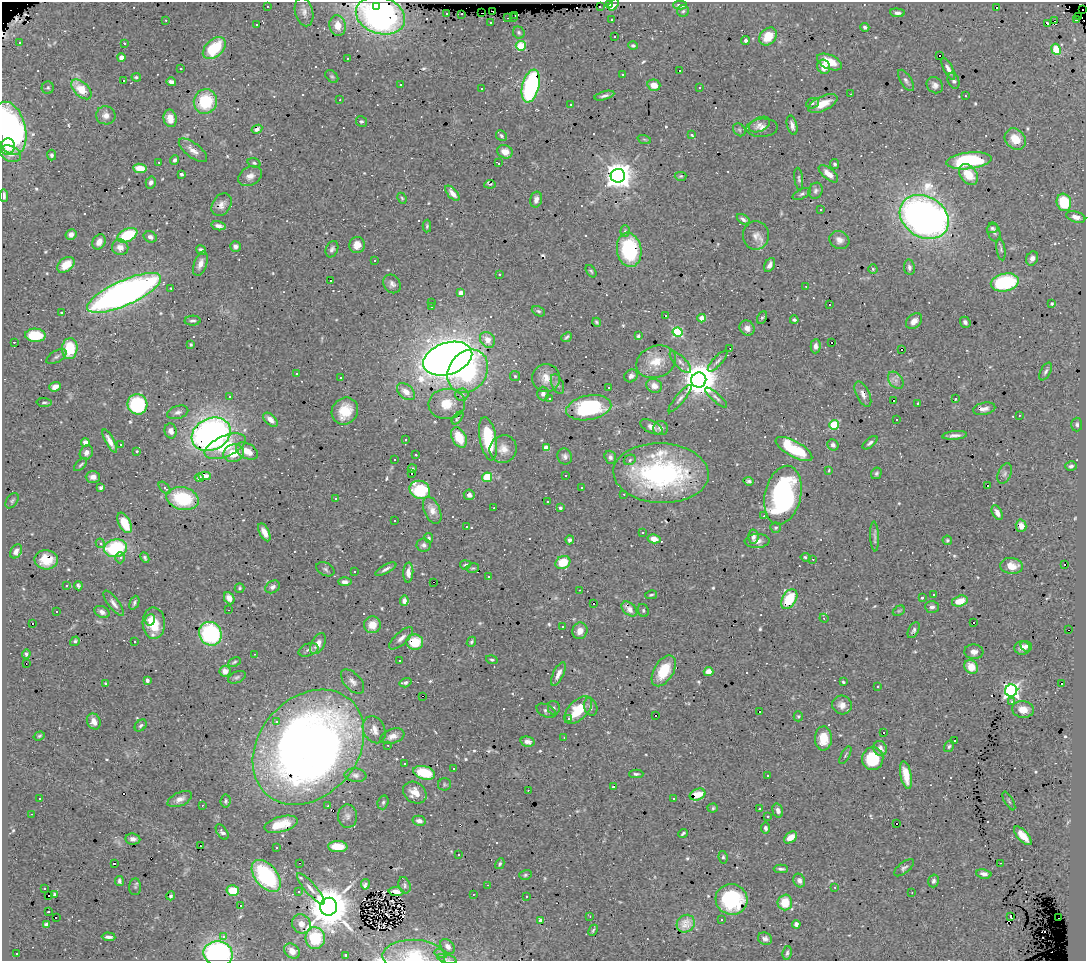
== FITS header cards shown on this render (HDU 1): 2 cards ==
NAXIS1  =                 1084
NAXIS2  =                  959

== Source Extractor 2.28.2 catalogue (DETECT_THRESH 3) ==
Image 1084 x 959 px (HDU 1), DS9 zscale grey, 1 PNG px = 1 image px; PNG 1088 x 963 px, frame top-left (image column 1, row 959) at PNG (2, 2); each listed source drawn as its Kron ellipse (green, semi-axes under 4 px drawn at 4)
Background 0.862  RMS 0.031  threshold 0.0935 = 3 sigma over >= 5 px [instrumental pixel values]
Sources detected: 700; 1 with non-positive FLUX_AUTO (blend fragments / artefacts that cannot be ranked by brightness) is neither listed nor drawn; of the other 699, the 500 brightest by FLUX_AUTO listed and drawn (199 fainter detections omitted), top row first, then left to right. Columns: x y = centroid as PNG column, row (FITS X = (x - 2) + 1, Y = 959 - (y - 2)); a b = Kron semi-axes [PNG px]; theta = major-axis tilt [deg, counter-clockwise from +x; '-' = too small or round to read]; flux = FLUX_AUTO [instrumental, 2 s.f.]
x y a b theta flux
610 4 3 3 - 110
614 5 7 3 54 13
680 5 6 4 2 4.8
267 6 3 2 - 3.7
376 6 3 3 - 17
600 7 3 2 - 7.4
997 8 3 2 - 3
1082 9 2 2 - 130
492 11 2 2 - 14
683 11 6 5 - 3.1
304 12 15 9 -75 13
482 13 3 2 - 22
897 13 7 4 -5 7.7
447 14 3 3 - 18
462 14 3 2 - 15
380 15 25 18 -18 640
515 15 2 2 - 14
1079 16 2 2 - 11
508 18 3 2 - 16
513 18 3 2 - 13
612 19 3 3 - 18
166 20 3 3 - 5.7
1076 20 4 3 - 53
1054 21 3 2 - 96
491 23 3 3 - 5
1048 24 4 3 - 130
257 25 3 3 - 14
338 26 10 8 -82 26
865 27 4 3 - 4.4
519 33 6 5 - 3.8
768 36 10 7 47 40
615 37 3 3 - 26
745 41 4 3 - 6.9
19 42 3 3 - 6.8
124 43 3 3 - 18
633 45 5 4 - 3.8
521 46 5 4 - 91
214 48 13 8 42 100
1056 49 5 4 - 56
939 55 3 3 - 49
121 57 4 4 - 12
347 58 3 2 - 7.6
829 62 13 7 -23 35
824 67 7 6 - 21
181 69 3 3 - 29
948 69 12 4 -62 12
680 71 3 2 - 3.4
623 75 3 3 - 4.5
332 76 7 5 -47 4
136 77 5 4 - 3.6
906 80 12 5 -58 6.7
123 81 3 3 - 81
954 81 8 5 -70 6.3
171 82 5 4 - 8.1
401 84 3 3 - 23
654 85 6 5 - 18
935 85 9 7 -42 9.6
531 86 17 8 75 290
700 87 3 2 - 2.9
48 88 6 6 - 3.6
81 89 12 7 -44 49
482 89 3 2 - 5.8
850 94 3 2 - 4.6
604 96 10 4 15 7
965 96 3 2 - 4.5
340 100 3 2 - 5.3
205 101 12 11 - 100
812 103 6 5 - 4.4
570 104 3 3 - 3.9
823 104 16 7 25 34
106 115 10 9 - 14
170 118 9 6 -79 19
361 121 5 5 - 3.5
760 125 11 7 25 10
792 125 10 5 -75 11
10 128 27 15 -76 480
762 128 16 9 3 13
257 129 5 4 - 8.2
739 130 7 5 -45 4.3
692 135 4 3 - 11
501 136 6 5 - 4.1
644 139 7 4 -19 3.5
1015 139 11 9 -44 36
8 146 8 7 - 15
193 150 17 7 -38 18
505 152 8 6 -23 20
10 154 11 7 -21 16
51 155 5 4 - 5.1
175 160 5 4 - 4.6
969 161 23 8 6 170
159 162 3 3 - 3.6
254 163 7 4 -15 4
499 163 3 2 - 17
835 164 5 4 - 4.5
140 168 7 4 -8 35
181 174 3 3 - 5.2
828 174 12 5 -40 22
968 175 11 8 -53 43
250 176 12 9 30 14
618 176 7 7 - 2900
681 176 6 4 2 3.2
799 179 11 4 -82 4.9
151 182 6 5 - 6.8
490 184 5 3 - 2.9
816 191 8 7 - 6.1
452 193 9 4 -49 5.7
802 194 10 5 25 5.3
4 195 6 3 -87 8.4
402 198 6 4 -66 3
536 199 8 6 76 11
1064 202 9 7 -74 94
222 205 12 9 58 13
821 210 3 3 - 7.4
924 217 26 20 -32 1400
1076 217 10 5 -17 15
743 219 7 4 -34 6.4
218 226 7 4 -12 7.6
427 226 6 4 89 3.4
992 228 6 4 20 4.6
625 231 6 4 87 4.6
994 232 9 6 -75 6.8
71 234 5 5 - 11
127 235 11 6 26 100
756 235 14 13 - 18
150 237 7 5 -27 7.3
839 240 10 9 - 13
99 242 8 6 60 16
357 245 8 7 - 19
235 246 5 5 - 8.3
120 247 8 7 - 18
332 249 8 6 67 6.4
1001 249 11 4 -81 4.3
201 250 5 3 - 5.6
629 250 17 12 -81 180
1032 258 7 5 63 12
375 260 3 3 - 24
200 264 13 6 70 15
66 265 10 6 38 36
770 265 7 5 63 11
909 267 8 5 -82 6.4
873 269 4 4 - 2.9
591 271 7 4 -54 3.3
499 274 3 2 - 3.7
330 280 3 3 - 16
1005 282 14 9 12 200
392 284 10 8 -57 9.5
806 286 3 2 - 4.1
171 288 3 3 - 2.9
124 293 40 12 24 1300
461 293 4 4 - 18
432 303 3 2 - 4.1
1052 303 3 3 - 4.7
829 305 3 2 - 4.4
431 307 3 2 - 4.4
538 311 7 4 -26 4
62 313 3 3 - 6.4
666 316 3 2 - 6.6
762 317 6 4 61 3.5
702 318 4 4 - 32
794 320 4 3 - 4.4
193 321 8 5 4 5.9
914 321 9 6 42 14
597 322 4 3 - 3.1
965 322 6 5 - 5.2
747 328 8 7 - 13
678 332 5 4 - 190
35 335 10 7 -2 78
638 336 4 3 - 3.5
566 337 6 3 41 4
487 340 8 7 - 18
14 342 3 2 - 5.1
832 343 3 3 - 40
191 345 4 4 - 2.9
816 346 7 5 89 8.9
730 348 3 2 - 4.1
70 349 10 8 85 79
902 349 3 2 - 6.7
56 357 11 5 30 5.8
448 359 25 16 18 4200
718 361 13 4 47 6.7
656 362 20 15 20 47
680 362 14 5 -46 10
468 371 23 19 54 190
1046 372 9 5 62 5.8
296 374 3 3 - 47
515 376 5 5 - 3.3
631 376 7 6 - 8.6
341 378 3 3 - 3.6
546 378 14 13 - 26
699 380 7 7 - 5500
896 380 9 6 -51 8.9
557 384 10 5 -66 6.3
654 386 8 6 -24 16
55 387 6 4 21 15
609 387 3 2 - 6.3
406 392 10 6 -41 22
543 393 7 6 - 9.4
863 394 14 6 -64 13
462 395 6 6 - 4.4
230 397 3 3 - 31
716 397 14 4 -42 5.9
549 398 4 4 - 3.3
680 399 17 4 51 8.1
956 399 3 2 - 4.8
893 401 3 3 - 11
44 402 7 3 -3 3.6
918 403 3 3 - 33
137 404 10 10 - 160
447 404 18 15 5 43
589 408 23 12 11 190
984 409 11 6 12 11
345 411 14 12 51 51
178 412 11 6 17 8.7
1019 415 3 2 - 3.9
458 418 7 4 50 4.9
896 419 3 3 - 5.7
271 420 8 5 -44 17
834 425 5 4 - 130
1077 425 7 5 -89 4.6
651 427 12 6 -26 11
660 428 7 7 - 9.2
171 431 7 6 - 10
211 434 20 16 26 910
955 435 12 4 5 9.7
459 437 11 7 -63 55
488 439 22 8 -80 120
405 440 3 2 - 3.2
110 441 13 4 -62 16
85 442 4 4 - 14
870 443 9 4 40 6
121 445 3 3 - 7.1
833 445 6 5 - 8.3
225 446 22 10 24 79
546 448 4 4 - 42
503 449 14 13 - 24
794 449 20 7 -29 130
137 451 3 3 - 38
247 451 12 7 -28 28
86 452 7 6 - 9.1
234 453 10 8 19 51
416 455 3 3 - 7.7
565 456 8 7 - 7.4
610 457 6 6 - 5.8
395 459 3 3 - 44
630 460 6 5 - 3.9
81 465 8 3 44 3.3
1071 466 6 5 - 5.6
412 469 4 3 - 3.6
829 471 3 3 - 5.1
661 473 48 30 -3 410
876 473 6 5 - 4.3
411 474 3 3 - 9.5
1005 474 11 6 65 7.3
566 475 3 3 - 28
205 476 6 4 2 10
93 477 7 6 - 13
487 477 5 5 - 110
199 478 4 4 - 6.7
749 481 5 4 - 4.8
987 486 3 2 - 8.5
582 487 3 3 - 13
101 488 4 3 - 4.4
165 488 7 4 -46 5.5
420 490 10 9 - 100
624 494 3 2 - 3.2
469 495 5 5 - 9.7
783 495 30 18 77 400
183 499 16 11 -14 130
335 499 3 3 - 3.9
12 501 8 5 55 4.7
548 501 3 3 - 62
494 508 3 2 - 10
560 508 3 3 - 6.4
432 510 14 8 -67 21
997 513 8 4 -63 14
764 516 3 2 - 12
394 521 3 2 - 3.6
124 523 11 6 -63 45
1021 526 6 5 - 17
466 527 3 3 - 9.4
776 528 5 5 - 3.7
264 532 10 5 -63 18
642 533 3 2 - 3.6
875 536 15 4 -87 7.5
753 537 7 5 87 7.8
429 538 5 4 - 4
654 539 6 4 -13 15
570 540 4 4 - 6
947 540 5 4 - 3.2
757 541 12 7 3 14
100 543 5 4 - 6.2
424 545 7 6 - 7.5
116 548 11 9 11 150
16 551 7 5 63 8.8
805 557 5 4 - 5.1
120 558 5 4 - 5.2
145 558 6 4 -65 4.2
813 559 3 2 - 5
46 560 12 9 -3 40
563 562 7 6 - 49
1065 564 3 3 - 48
465 565 5 4 - 4.1
1012 566 11 8 -7 27
473 568 6 4 14 3.2
325 569 9 6 -27 5.9
386 569 12 4 28 7.5
354 571 3 3 - 3.6
408 573 10 5 87 16
488 577 4 3 - 4.1
345 582 7 4 0 7.6
433 582 3 2 - 120
67 585 4 3 - 4
78 586 5 3 - 4
273 587 8 5 31 7
240 588 5 5 - 3
580 590 3 2 - 6.5
651 595 6 3 13 3.2
934 595 3 3 - 5.6
229 598 6 5 - 19
922 598 3 3 - 33
789 599 11 7 59 80
404 601 5 4 - 9.8
960 601 8 5 15 34
114 603 15 5 -53 11
134 603 7 4 66 4.7
593 603 3 2 - 19
932 607 7 6 - 7.6
629 609 9 6 -41 5.5
229 610 2 2 - 5.1
643 610 7 5 -65 4.5
899 611 6 4 29 3.2
56 612 3 3 - 120
102 612 8 5 -28 9
824 618 5 4 - 3.2
150 620 6 5 - 19
32 623 3 3 - 18
154 623 16 11 -87 51
973 623 3 3 - 53
372 625 8 8 - 27
563 626 3 3 - 12
914 630 9 5 61 5.8
1069 630 3 2 - 19
580 631 8 7 - 19
210 634 12 11 - 240
401 638 15 6 42 12
75 641 5 4 - 4.4
134 641 3 3 - 27
415 642 8 7 - 57
471 642 5 4 - 4
318 644 11 6 62 18
1026 646 6 5 - 6.8
1022 648 7 7 - 12
308 650 10 6 20 8.1
974 652 9 7 -4 11
26 654 5 3 - 5
254 654 3 2 - 3.8
399 660 3 3 - 5.2
492 660 6 4 -17 3.6
234 662 7 3 26 3.1
26 664 3 2 - 3.1
971 667 7 6 - 34
225 671 5 5 - 17
664 671 17 9 59 66
708 672 5 4 - 19
558 674 13 5 64 14
237 677 9 5 24 4.9
147 680 3 3 - 8.9
353 682 14 8 -47 12
843 682 3 3 - 3.1
406 683 6 4 17 6.2
1061 683 3 3 - 11
106 684 3 3 - 4.8
878 686 3 3 - 4.1
1011 690 6 6 - 720
422 696 3 2 - 78
1012 702 3 3 - 5.8
842 705 10 9 - 16
591 707 9 6 -72 6.1
554 708 7 6 - 5.6
1023 709 11 8 -7 22
578 710 17 9 45 68
546 711 10 6 -27 6.1
760 712 3 3 - 4.8
656 715 3 3 - 44
798 716 5 4 - 3.2
568 719 3 3 - 8.5
276 721 4 4 - 7
94 722 8 6 -63 17
141 725 7 5 45 4.7
374 730 14 10 -64 19
883 733 3 3 - 45
39 736 6 4 18 3
392 736 12 7 19 14
564 737 3 2 - 4.8
823 739 12 8 88 43
954 740 3 3 - 12
528 742 7 5 -13 8.7
388 745 3 2 - 3.4
949 746 6 5 - 4
308 747 63 49 49 2100
880 748 7 6 - 14
845 755 10 4 62 3.5
873 759 11 10 - 77
404 764 3 2 - 3.7
454 769 3 2 - 3.4
424 773 11 6 -15 77
636 774 7 4 0 4.1
355 775 11 7 -6 8.5
906 775 14 5 -78 34
767 776 3 2 - 3.4
444 784 6 6 - 3.7
614 787 3 3 - 57
528 790 3 2 - 3.4
415 793 12 10 -36 26
698 794 8 5 22 30
40 798 3 3 - 14
180 799 13 7 23 12
674 799 3 3 - 5.7
226 801 6 5 - 3.8
1009 801 10 3 -60 3.5
383 802 7 5 72 4.2
202 805 3 2 - 4.2
328 806 3 2 - 5.3
713 808 5 4 - 3.6
759 809 3 3 - 15
778 811 7 5 -73 8.4
31 814 3 2 - 3
348 816 12 9 -88 10
768 816 3 3 - 8
419 821 6 5 - 12
281 824 17 7 15 45
896 824 3 3 - 15
765 828 5 4 - 6.4
222 832 9 5 -55 7.8
683 833 5 2 - 3.5
1023 836 12 5 -47 30
791 837 7 5 37 23
133 839 7 5 -8 9.3
200 846 3 2 - 16
277 847 3 3 - 13
338 847 9 5 -2 41
459 855 3 3 - 3.3
723 857 6 4 -82 3.8
300 863 3 2 - 7.6
1000 863 3 2 - 7.2
114 864 3 3 - 360
500 864 6 4 60 3.6
904 868 12 5 38 6.2
781 869 7 3 -1 5.5
984 874 7 4 -10 13
525 875 6 5 - 3.5
266 876 18 11 -51 240
799 880 7 5 -65 8
119 881 5 3 - 5.3
933 881 6 5 - 5.5
365 884 5 3 - 16
404 885 8 5 -71 4.8
488 885 2 2 - 3
135 887 8 6 88 4.5
835 887 3 3 - 3.1
45 889 3 3 - 3.4
311 889 20 5 -49 13
233 891 6 5 - 43
299 891 3 3 - 6.4
396 892 7 4 -2 12
912 893 3 2 - 4.1
55 894 4 3 - 4
473 894 3 3 - 29
49 896 2 2 - 12
171 896 4 3 - 3.7
526 896 3 3 - 19
731 899 16 15 - 180
785 902 8 7 - 51
240 906 3 3 - 120
329 907 9 8 - 9400
49 912 3 3 - 6.2
590 916 3 2 - 3.1
1011 916 3 3 - 38
56 917 3 2 - 8.7
1059 918 2 2 - 3.2
722 919 3 3 - 5.3
541 920 3 3 - 8.5
46 924 4 3 - 6.5
301 924 10 9 - 18
686 924 9 8 - 20
796 924 4 4 - 8.3
593 930 6 3 65 3.3
109 937 7 3 -5 7.3
223 937 3 3 - 11
315 938 11 9 -81 110
765 939 7 6 - 7.8
448 946 8 6 -47 9.6
292 951 9 7 -41 20
787 953 7 4 82 4.6
17 954 3 3 - 7.2
218 954 15 12 -13 440
441 954 6 4 -17 3.6
346 955 3 3 - 2.9
414 956 31 16 -1 90
447 959 10 3 -15 4
At the frame edge (FLAGS 8, measured only in part): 6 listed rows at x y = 1082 9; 10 128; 4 195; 218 954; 414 956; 447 959
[199 fainter detections neither listed nor drawn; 1 non-positive-flux detection neither listed nor drawn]